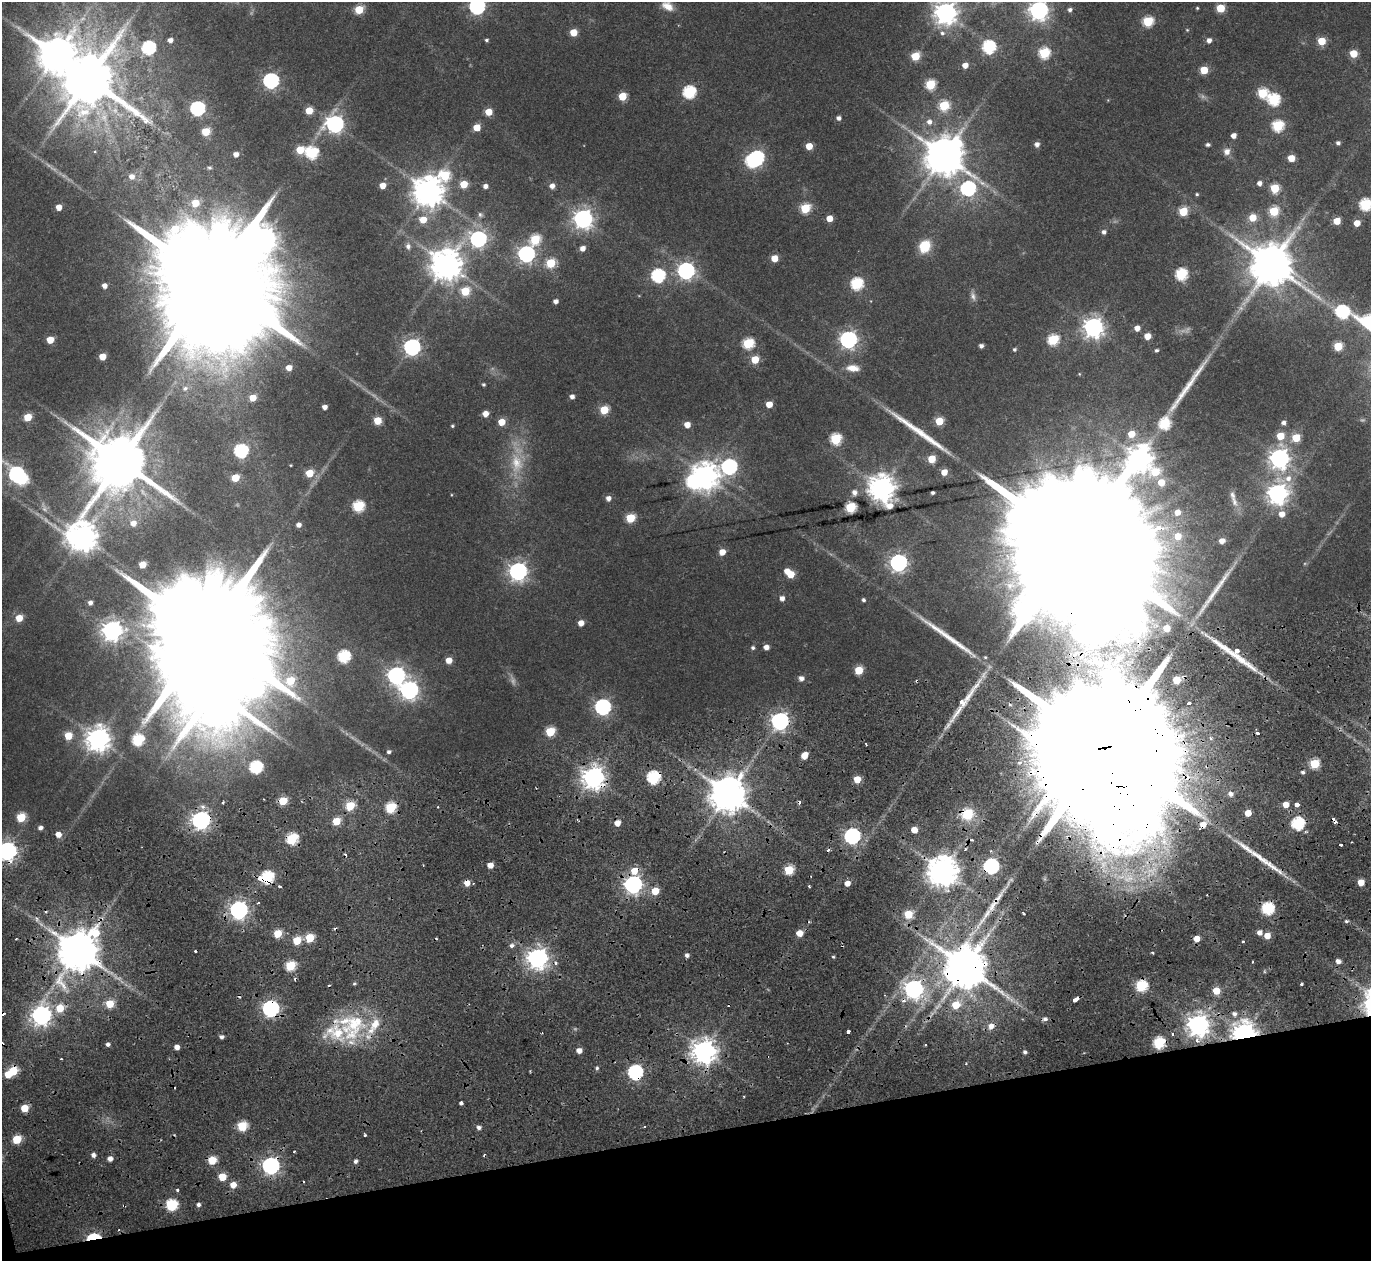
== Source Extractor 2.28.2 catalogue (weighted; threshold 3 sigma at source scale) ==
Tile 14 of 4 x 4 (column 2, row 4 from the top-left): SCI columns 1371-2739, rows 108-1366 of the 5478 x 5297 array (HDU 1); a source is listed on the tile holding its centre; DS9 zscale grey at full resolution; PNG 1373 x 1263 px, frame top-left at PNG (2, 2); no overlay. Shown black and unused: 10% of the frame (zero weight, under 2 of 4 exposures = <1% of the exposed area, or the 3 px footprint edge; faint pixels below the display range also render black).
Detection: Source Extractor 2.28.2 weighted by HDU 2 'WHT'; one run over the whole footprint, this tile lists its part. Background 0.0284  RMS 0.0048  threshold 0.0215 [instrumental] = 3 sigma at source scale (4.5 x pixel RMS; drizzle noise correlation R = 1.50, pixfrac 1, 0.0396/0.0396 arcsec/px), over >= 5 px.
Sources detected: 369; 7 too faint to see at this stretch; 7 inside a brighter object's white glare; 28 cosmic-ray / hot-pixel residue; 6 long thin detections or spike segments (spike, bleed or trail) — not listed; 8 inside a brighter listed object's ellipse — not listed separately; the other 313 listed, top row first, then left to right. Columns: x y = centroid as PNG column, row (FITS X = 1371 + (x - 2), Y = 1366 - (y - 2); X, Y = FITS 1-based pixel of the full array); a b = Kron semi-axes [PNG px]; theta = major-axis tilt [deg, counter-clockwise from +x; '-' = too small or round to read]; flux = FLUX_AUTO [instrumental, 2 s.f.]
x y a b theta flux
477 6 7 6 - 100
667 6 16 10 -31 4.5
1197 8 4 4 - 0.45
1220 8 5 5 - 16
359 9 5 5 - 16
1039 10 7 7 - 220
1070 10 5 5 - 1.4
945 13 8 8 - 350
1148 21 6 5 - 28
1187 30 5 4 - 0.43
573 32 5 5 - 9
942 33 7 6 - 1.5
170 40 5 4 - 2.3
486 40 4 3 - 0.71
1209 40 5 5 - 2.2
1322 41 5 5 - 12
989 47 6 6 - 56
148 48 7 6 - 64
1044 53 6 6 - 32
1353 53 5 5 - 12
57 55 12 12 - 960
915 56 5 5 - 15
965 65 5 5 - 3.8
1204 70 5 5 - 12
88 79 16 16 - 2700
271 81 7 6 - 110
930 85 6 5 - 25
689 92 6 6 - 50
1262 93 6 6 - 27
622 96 5 5 - 12
1274 99 6 6 - 42
944 105 6 5 - 24
197 108 7 6 - 74
309 111 5 5 - 8.5
489 112 5 5 - 7.8
839 118 5 4 - 1.6
929 122 6 6 - 2.3
335 124 8 7 - 160
1278 126 6 6 - 36
477 127 5 5 - 7.6
206 132 5 5 - 14
1234 136 4 4 - 2.9
1338 143 4 4 - 1.3
1037 144 5 5 - 2.1
1208 145 5 4 - 1.1
809 146 5 5 - 7.7
300 150 6 5 - 10
1227 151 9 8 - 2.6
312 153 6 6 - 41
236 154 4 4 - 2.9
944 156 12 11 - 1400
757 158 7 6 - 76
1291 158 5 5 - 7
209 168 5 5 - 0.73
445 175 7 7 - 24
132 176 6 6 - 2.7
1259 183 5 4 - 2
464 184 5 5 - 9.8
383 186 5 4 - 4.8
485 186 5 5 - 1.8
552 186 5 5 - 2.6
968 188 7 7 - 89
1275 188 5 5 - 18
428 191 9 9 - 750
1197 194 4 4 - 0.59
195 203 6 6 - 10
1365 204 6 6 - 45
59 207 5 5 - 4.1
805 208 6 5 - 23
1183 211 5 5 - 17
1274 211 6 5 - 20
480 215 7 6 - 1
1253 217 6 5 - 8.2
829 218 5 5 - 5.5
583 219 7 7 - 230
423 220 6 6 - 6.4
1337 221 5 5 - 8.3
1357 223 5 4 - 5.5
1104 232 5 5 - 1.5
478 239 7 7 - 120
535 240 6 6 - 23
408 246 8 6 -84 1.6
925 246 12 10 54 13
582 248 5 5 - 2.8
526 254 7 7 - 140
774 258 5 5 - 7
551 263 6 5 - 19
446 264 10 9 - 770
1271 264 13 12 - 1800
686 271 7 7 - 160
1181 274 6 6 - 41
658 275 6 6 - 62
211 282 48 28 8 24000
857 284 6 6 - 45
104 286 5 5 - 2.4
465 291 6 5 - 16
555 301 4 4 - 2
1093 327 7 7 - 270
1137 328 5 5 - 3.1
1147 336 5 5 - 6
50 340 5 5 - 7.9
848 340 7 7 - 170
1053 340 6 6 - 32
748 343 6 6 - 30
981 346 4 4 - 1.5
1338 346 5 5 - 15
412 347 7 7 - 140
1014 349 4 4 - 0.87
1156 350 4 4 - 0.84
102 357 5 5 - 6.4
755 359 5 5 - 11
289 368 5 4 - 3.6
853 368 17 9 -5 4.4
483 384 4 4 - 0.7
185 388 9 7 28 1.8
572 397 5 4 - 1.8
253 398 5 5 - 6.8
769 404 5 5 - 5.7
324 407 4 4 - 2.4
604 410 5 5 - 16
485 414 5 5 - 3.9
28 417 5 5 - 10
377 421 5 5 - 10
939 421 5 5 - 13
501 422 5 5 - 7.6
1165 423 7 6 - 29
1283 423 5 4 - 1.6
687 425 5 5 - 4.4
452 426 3 3 - 0.57
1131 434 6 6 - 6.7
1280 436 5 5 - 9.8
1296 438 5 5 - 12
836 439 6 6 - 32
241 451 7 6 - 62
1279 458 8 7 - 250
932 459 5 5 - 10
1139 459 10 9 - 490
120 461 16 14 -22 3500
291 465 3 2 - 0.31
729 467 9 7 19 100
944 472 5 5 - 4.8
309 473 5 5 - 10
16 474 7 6 - 92
705 476 9 8 - 510
235 478 5 5 - 9.6
1288 478 10 9 - 3.9
1161 482 6 6 - 7
882 488 11 9 -65 490
854 492 6 6 - 2.3
933 493 3 3 - 0.88
1277 493 8 8 - 250
608 498 5 5 - 2.1
358 506 6 6 - 32
850 507 6 5 - 29
1177 512 7 6 - 4
1282 514 6 6 - 3.8
630 518 6 5 - 17
133 523 7 7 - 3.6
299 525 5 4 - 2.1
82 537 13 10 75 670
1222 541 5 4 - 3.2
1081 543 108 33 10 64000
722 552 5 5 - 5
898 563 7 7 - 170
142 565 5 5 - 7.3
518 571 7 7 - 200
790 574 5 5 - 8.6
782 598 5 5 - 2.3
863 600 4 4 - 0.93
90 603 5 4 - 1.6
19 618 6 5 - 7.2
581 623 5 4 - 3.9
1167 628 5 4 - 6.6
112 631 8 7 - 280
208 634 43 29 2 22000
766 647 4 4 - 2.9
753 648 5 4 - 0.95
1237 650 4 4 - 8.6
344 656 7 6 - 42
985 657 4 4 - 0.53
449 660 5 5 - 4.8
859 670 5 5 - 14
396 676 8 7 - 170
801 678 6 5 - 2.3
1176 680 5 4 - 11
409 690 8 7 - 200
962 702 10 7 -38 3.2
1189 703 3 3 - 0.95
603 707 7 7 - 120
780 721 7 7 - 180
550 732 6 5 - 19
68 736 5 5 - 9.3
98 739 8 8 - 440
138 740 7 6 - 34
866 744 3 2 - 0.7
1100 748 86 31 9 54000
389 752 4 4 - 1.1
804 755 6 5 - 5.7
1314 764 5 5 - 21
256 767 7 6 - 46
1303 772 4 4 - 0.99
653 777 6 6 - 57
594 778 8 8 - 360
857 779 5 5 - 7.6
728 794 10 10 - 1200
1231 794 6 5 - 2
283 801 5 5 - 13
223 802 3 3 - 2.2
1286 805 5 5 - 4.9
1297 805 4 4 - 5.7
350 806 6 5 - 15
391 808 6 5 - 26
1248 813 5 5 - 5.8
967 814 12 11 - 14
21 817 6 5 - 14
201 820 7 7 - 200
336 821 5 5 - 9.6
1334 821 7 3 -52 2.2
1298 823 6 6 - 52
40 828 5 4 - 1.6
914 830 5 4 - 5.1
58 834 5 5 - 3.8
852 836 7 6 - 120
292 839 6 5 - 33
1340 845 3 3 - 1.7
965 850 5 3 - 0.81
7 851 7 7 - 230
1259 857 45 7 -36 12
490 865 5 4 - 4.4
991 866 7 6 - 100
789 870 5 5 - 20
943 871 9 9 - 810
267 877 6 6 - 45
1361 882 5 5 - 6.9
847 883 4 4 - 3.4
633 885 7 7 - 190
809 886 3 2 - 1
279 887 3 3 - 1.6
655 891 5 5 - 9.7
995 902 44 6 55 9.3
1268 908 6 6 - 46
238 910 7 7 - 200
1023 913 4 3 - 1.1
908 914 5 5 - 13
37 919 6 4 -71 0.98
1346 921 5 4 - 0.67
1259 932 5 5 - 2.4
799 933 5 5 - 6
278 934 5 5 - 11
1267 936 5 5 - 5.5
310 938 6 5 - 13
16 939 3 2 - 0.45
1197 939 5 5 - 5.1
297 940 5 5 - 12
1243 941 3 3 - 1.5
512 945 6 5 - 1.5
79 951 12 11 - 1700
687 955 5 4 - 1.5
833 957 4 4 - 0.52
537 958 7 7 - 300
1338 961 5 4 - 2.6
1253 962 3 2 - 0.44
290 966 6 5 - 21
965 967 12 11 - 1900
354 984 5 3 - 0.57
1301 984 3 3 - 1.2
1141 986 6 6 - 37
914 989 7 7 - 230
1216 991 5 5 - 8.8
110 1004 6 6 - 10
956 1005 6 6 - 9.2
60 1008 7 7 - 9.3
270 1009 7 7 - 130
1234 1014 7 6 - 1.8
41 1016 8 7 - 230
1045 1019 6 5 - 1.5
355 1023 45 25 35 37
1198 1025 7 7 - 360
991 1026 6 5 - 3
848 1032 4 3 - 2.3
1172 1033 3 3 - 2.6
1244 1034 7 7 - 470
222 1037 5 4 - 1.3
1197 1040 6 5 - 1.7
1159 1043 6 6 - 36
108 1044 4 4 - 1.3
925 1044 3 2 - 0.46
177 1047 4 4 - 2.9
579 1051 5 5 - 3.4
704 1051 8 8 - 420
1025 1052 4 4 - 1.1
61 1059 3 2 - 0.41
597 1068 5 4 - 0.73
13 1071 6 5 - 15
635 1072 7 6 - 87
8 1075 5 5 - 6.7
461 1103 3 3 - 9.1
24 1108 6 5 - 7.9
242 1126 5 5 - 20
479 1127 5 5 - 1.5
644 1127 2 2 - 0.48
17 1139 5 5 - 14
93 1155 5 4 - 1.8
110 1159 5 5 - 2.5
212 1160 5 5 - 13
355 1161 5 4 - 1.3
271 1166 7 7 - 150
222 1177 5 5 - 11
233 1185 5 5 - 4.7
177 1190 4 3 - 0.65
171 1205 6 6 - 35
198 1205 5 5 - 1.3
93 1237 14 6 9 14
Overlapping masked pixels (flux is a lower limit): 25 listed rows (the first 20) at x y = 1081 543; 1100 748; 653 777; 594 778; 728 794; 967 814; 201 820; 1334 821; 292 839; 7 851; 1259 857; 991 866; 267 877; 633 885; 995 902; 79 951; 965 967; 914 989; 270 1009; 1244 1034
Isophote crosses this tile's border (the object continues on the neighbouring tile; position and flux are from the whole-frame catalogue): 7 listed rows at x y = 477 6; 667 6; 1039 10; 945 13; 1365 204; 16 474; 7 851